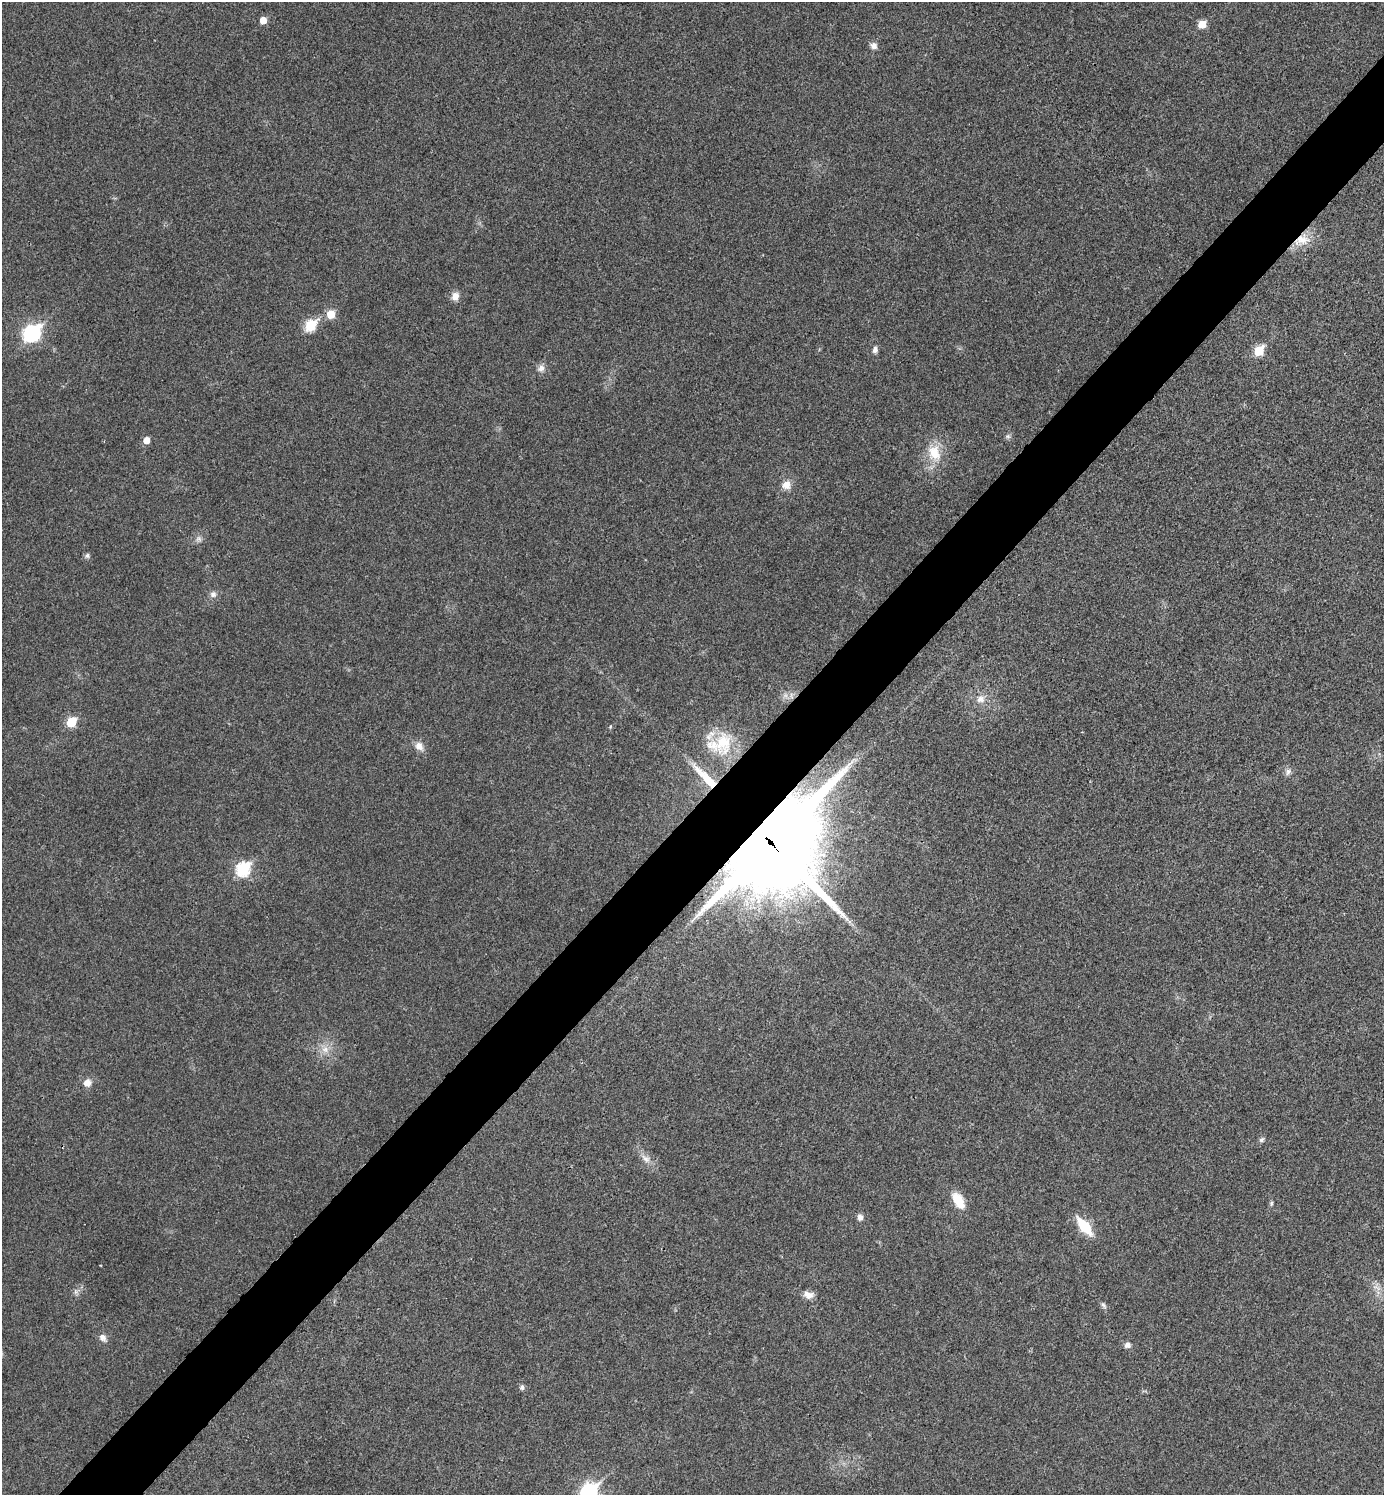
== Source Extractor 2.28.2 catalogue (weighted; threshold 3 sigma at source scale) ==
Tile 7 of 4 x 4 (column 3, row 2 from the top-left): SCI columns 2921-4302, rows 2995-4487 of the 5984 x 5984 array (HDU 1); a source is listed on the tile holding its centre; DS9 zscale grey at full resolution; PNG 1386 x 1497 px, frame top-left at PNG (2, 2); no overlay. Shown black and unused: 5% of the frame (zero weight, under 3 of 4 exposures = <1% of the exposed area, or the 3 px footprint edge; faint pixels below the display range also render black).
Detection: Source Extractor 2.28.2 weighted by HDU 2 'WHT'; one run over the whole footprint, this tile lists its part. Background 0.0196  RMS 0.0056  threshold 0.0252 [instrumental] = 3 sigma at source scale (4.5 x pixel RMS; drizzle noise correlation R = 1.50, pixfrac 1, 0.05/0.05 arcsec/px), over >= 5 px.
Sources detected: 48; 2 too faint to see at this stretch — not listed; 3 inside a brighter listed object's ellipse — not listed separately; the other 43 listed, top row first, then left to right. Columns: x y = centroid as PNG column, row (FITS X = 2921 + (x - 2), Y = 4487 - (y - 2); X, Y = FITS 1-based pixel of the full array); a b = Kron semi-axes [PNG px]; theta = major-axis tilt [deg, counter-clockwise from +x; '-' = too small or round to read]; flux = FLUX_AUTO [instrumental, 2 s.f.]
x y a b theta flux
263 20 5 5 - 7.2
1202 24 6 5 - 12
874 46 8 8 - 2.9
1302 240 25 15 22 12
455 296 10 8 69 4.4
331 314 6 6 - 13
310 325 7 6 - 38
31 333 10 8 26 130
875 350 8 6 78 2.2
1259 351 6 5 - 25
541 368 11 9 72 3.1
1008 436 8 6 -1 1.3
146 440 6 5 - 5.7
934 453 26 19 -75 15
786 485 12 11 - 5.2
87 556 7 6 - 1.4
213 594 9 9 - 2.6
791 696 10 5 -89 1.8
980 699 12 11 - 4.9
71 722 6 5 - 26
610 727 5 4 - 0.61
723 742 36 24 81 23
419 746 13 10 -52 4.5
1288 772 10 8 46 2.3
709 780 36 9 -45 13
771 842 38 28 47 8000
243 869 8 7 - 72
325 1049 11 10 - 5.1
87 1083 9 8 - 4.6
1261 1140 8 6 44 1.4
646 1159 15 8 -40 4.5
958 1200 21 11 -59 11
1271 1203 7 5 88 1
860 1217 8 7 - 2.5
1084 1226 19 8 -50 20
1377 1287 16 5 -27 3.4
76 1292 9 6 90 1.9
808 1295 13 9 -14 4
1103 1305 10 6 -57 1.6
103 1337 11 8 -51 3.3
1127 1345 8 7 - 2.5
522 1387 7 6 - 1.4
589 1492 9 7 50 160
Overlapping masked pixels (flux is a lower limit): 3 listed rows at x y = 1302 240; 709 780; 771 842
Isophote crosses this tile's border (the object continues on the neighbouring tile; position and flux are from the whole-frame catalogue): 1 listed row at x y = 589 1492